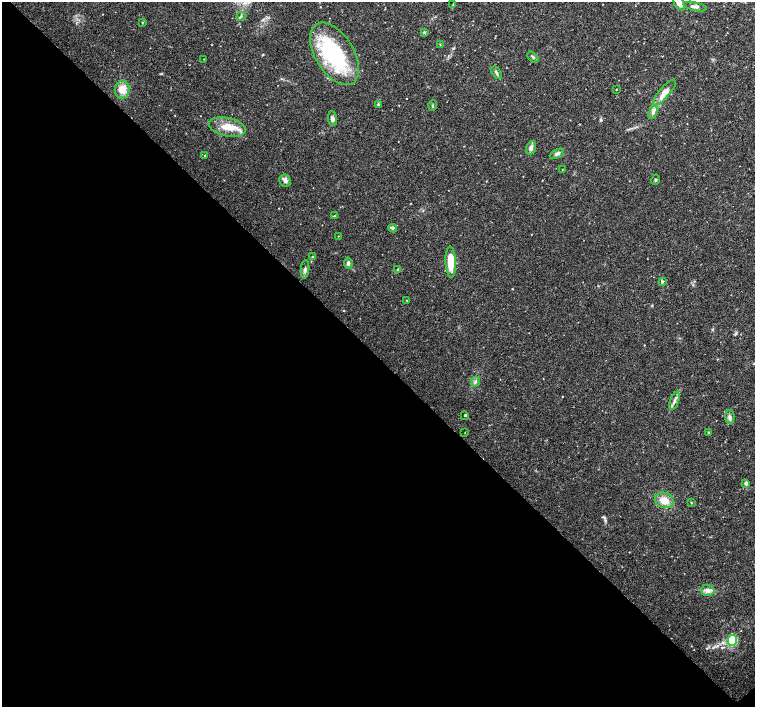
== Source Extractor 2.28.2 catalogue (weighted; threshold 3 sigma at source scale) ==
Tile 14 of 4 x 4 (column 2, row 4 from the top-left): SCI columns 1509-3013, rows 159-1567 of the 6033 x 6019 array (HDU 1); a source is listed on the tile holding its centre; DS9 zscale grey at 2 x 2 block average (1 PNG px = mean of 2 x 2 image px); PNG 757 x 709 px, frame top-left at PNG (2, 2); each listed source drawn as its Kron ellipse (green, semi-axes under 4 px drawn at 4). Shown black and unused: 50% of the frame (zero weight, under 3 of 4 exposures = <1% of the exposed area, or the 3 px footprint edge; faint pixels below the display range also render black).
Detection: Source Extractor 2.28.2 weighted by HDU 2 'WHT'; one run over the whole footprint, this tile lists its part. Background 0.0374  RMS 0.0037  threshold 0.0167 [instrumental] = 3 sigma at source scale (4.5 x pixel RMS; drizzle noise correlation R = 1.50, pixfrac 1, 0.0396/0.0396 arcsec/px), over >= 5 px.
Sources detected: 51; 1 inside a brighter object's white glare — neither listed nor drawn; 4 inside a brighter listed object's ellipse — not listed separately; the other 46 listed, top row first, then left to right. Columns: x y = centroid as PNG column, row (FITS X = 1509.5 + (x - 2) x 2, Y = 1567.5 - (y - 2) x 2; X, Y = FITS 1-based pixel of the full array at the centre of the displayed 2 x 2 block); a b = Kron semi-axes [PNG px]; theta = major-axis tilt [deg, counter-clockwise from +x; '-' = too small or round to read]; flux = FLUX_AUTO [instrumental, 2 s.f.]
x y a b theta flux
679 3 8 5 -59 6.5
453 5 4 2 - 0.85
695 7 11 4 -12 3.1
241 16 4 3 - 0.97
142 22 3 2 - 0.54
424 32 4 3 - 0.97
440 45 3 2 - 0.5
334 54 35 19 -58 87
533 57 7 3 -44 1.5
204 59 2 2 - 0.36
496 73 7 3 -55 1.8
122 89 9 7 80 10
616 89 2 2 - 0.49
664 93 16 5 49 8.3
378 104 3 2 - 0.7
433 106 5 2 - 0.86
653 112 7 4 71 2.6
332 119 7 4 -84 3
227 127 19 9 -12 14
531 148 7 5 68 3.4
557 154 8 4 27 2.8
205 155 2 2 - 0.71
562 170 2 2 - 0.27
655 180 5 2 - 0.97
285 181 6 5 - 2.8
334 216 3 2 - 0.6
393 228 4 3 - 1.1
338 236 2 2 - 0.32
312 257 4 2 - 0.67
451 262 15 5 -88 20
348 263 5 4 - 2.2
305 269 9 3 84 2.2
398 270 3 3 - 2.7
662 281 4 2 - 0.77
407 300 2 2 - 0.34
475 382 5 4 - 1.7
675 401 10 3 71 2.6
465 415 2 2 - 1.1
730 417 7 4 -88 2.5
465 432 2 2 - 0.3
708 432 3 2 - 0.62
746 483 3 2 - 5.3
664 500 9 7 -21 10
691 503 4 2 - 0.61
707 590 7 5 -1 3.7
732 640 5 5 - 27
Isophote crosses this tile's border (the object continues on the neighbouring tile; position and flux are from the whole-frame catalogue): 1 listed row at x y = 679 3
Diffuse or blended objects may show on this block-average render without a row.